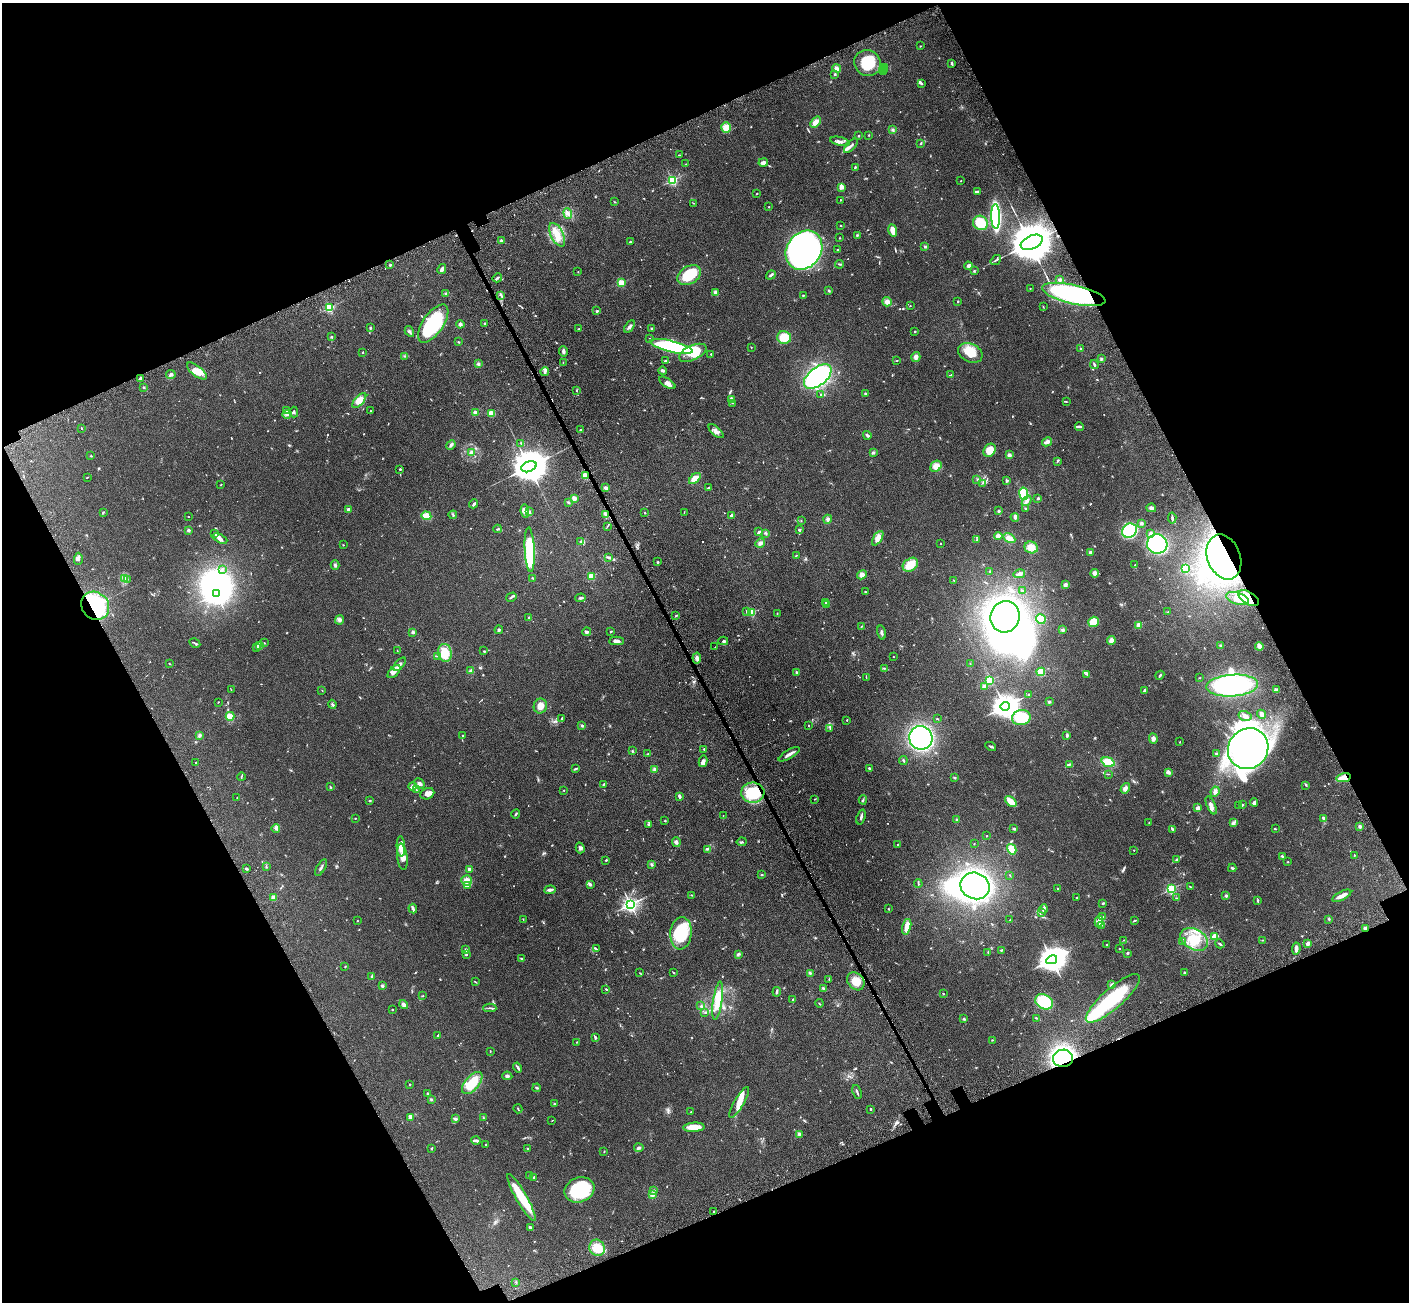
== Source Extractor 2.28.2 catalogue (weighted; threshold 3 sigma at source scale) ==
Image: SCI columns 157-5784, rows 475-5673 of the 5945 x 5933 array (HDU 1 of 3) = the unmasked area's bounding box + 8 px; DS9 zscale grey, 4 x 4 block average (1 PNG px = mean of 4 x 4 image px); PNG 1411 x 1304 px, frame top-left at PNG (2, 3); each listed source drawn as its Kron ellipse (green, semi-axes under 4 px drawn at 4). Shown black and unused: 44% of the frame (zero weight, under 3 of 5 exposures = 10% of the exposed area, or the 3 px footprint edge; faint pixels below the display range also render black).
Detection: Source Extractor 2.28.2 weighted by HDU 2 'WHT'. Background 0.246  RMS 0.0083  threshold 0.0373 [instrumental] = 3 sigma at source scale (4.5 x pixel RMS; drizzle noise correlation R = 1.50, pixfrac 1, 0.05/0.05 arcsec/px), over >= 5 px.
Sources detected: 810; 5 too faint to see at this stretch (4 x 4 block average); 23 inside a brighter object's white glare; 6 cosmic-ray / hot-pixel residue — neither listed nor drawn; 18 coinciding with a brighter row at this scale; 39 inside a brighter listed object's ellipse — not listed separately; of the other 719, all 500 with FLUX_AUTO >= 2.08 (the completeness limit of this list) listed and drawn (219 fainter detections not listed), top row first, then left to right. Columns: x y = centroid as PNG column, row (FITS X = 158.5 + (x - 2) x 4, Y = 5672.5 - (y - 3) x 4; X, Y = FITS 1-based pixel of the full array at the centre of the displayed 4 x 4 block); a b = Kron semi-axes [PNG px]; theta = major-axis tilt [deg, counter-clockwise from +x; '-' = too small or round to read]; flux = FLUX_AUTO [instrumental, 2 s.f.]
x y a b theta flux
920 46 2 2 - 2.4
867 63 13 12 - 160
952 64 4 2 - 5.7
885 67 3 2 - 5.9
837 68 4 3 - 16
885 69 2 2 - 3.8
884 71 3 2 - 3.8
835 74 3 2 - 4.1
921 84 2 2 - 2.3
815 122 6 3 48 32
726 128 5 5 - 39
893 130 3 2 - 5.6
869 135 2 2 - 2.5
859 136 2 2 - 3.5
840 141 10 2 -13 15
921 144 2 2 - 2.7
851 146 9 2 47 13
679 155 3 2 - 2.3
763 163 5 3 - 23
686 164 2 2 - 2.3
855 167 3 2 - 5.3
673 180 2 2 - 590
961 181 2 2 - 5.2
841 187 2 2 - 95
977 192 4 3 - 6
757 194 3 2 - 2.6
841 200 2 2 - 2.3
615 202 2 2 - 2.3
693 203 3 2 - 2.4
769 207 2 2 - 2.7
568 214 5 3 - 13
996 216 12 4 -89 640
980 223 8 7 - 100
841 226 2 2 - 8.4
893 230 6 4 -72 40
557 235 13 6 -63 57
857 235 3 2 - 4.7
839 238 2 2 - 2.3
501 241 4 3 - 11
630 242 2 2 - 4.6
1032 242 11 6 24 24000
925 246 3 2 - 4.1
804 250 21 17 54 2700
838 250 2 2 - 4.5
996 260 6 2 38 6.9
840 264 4 2 - 4.5
390 265 2 2 - 6.5
968 266 4 3 - 14
442 269 5 3 - 16
974 271 2 2 - 3.7
578 272 2 2 - 2.1
689 275 13 8 32 150
771 275 5 2 - 12
497 278 5 2 - 6
1060 280 3 3 - 8.3
621 283 2 2 - 240
1030 288 2 2 - 2.5
829 291 3 2 - 3.3
716 293 4 3 - 21
446 294 3 2 - 4.3
1074 294 32 9 -12 940
501 295 3 2 - 6.7
803 295 3 2 - 3.1
887 302 5 4 - 22
958 302 2 2 - 3.5
910 306 2 2 - 2.3
1043 307 2 2 - 2.7
329 308 2 2 - 460
597 311 3 2 - 5.3
485 323 2 2 - 16
433 324 22 10 55 430
460 324 4 3 - 9.9
370 327 2 2 - 4.2
629 327 7 3 57 12
579 329 2 2 - 4.2
652 329 2 2 - 31
409 331 6 3 -59 9.4
915 331 2 2 - 3.7
332 337 3 2 - 4.6
784 337 7 6 - 82
649 338 2 2 - 2.2
459 342 3 2 - 4.6
671 346 21 5 -14 520
751 347 2 2 - 2.7
1080 348 2 2 - 3.3
563 351 5 3 - 11
362 352 3 2 - 2.7
693 353 15 7 25 130
970 353 13 9 -24 87
711 354 2 2 - 10
404 356 3 2 - 4.6
916 357 5 4 - 17
1101 359 3 2 - 5
666 361 3 2 - 8.5
897 361 3 2 - 2.6
563 362 3 2 - 2.4
478 364 3 3 - 7
1094 364 4 2 - 6.9
197 371 12 5 -38 45
663 371 4 3 - 11
545 372 4 2 - 7.6
171 375 5 3 - 13
951 375 4 2 - 4.4
818 377 16 9 39 660
140 378 3 2 - 9.6
667 383 9 4 -33 23
143 387 3 2 - 4.8
577 390 3 2 - 3.8
820 394 2 2 - 2.5
865 394 3 2 - 4.4
731 399 3 3 - 18
359 400 9 4 48 55
1066 402 3 2 - 2.7
733 403 2 2 - 3.2
286 411 2 2 - 3.9
371 411 2 2 - 2.1
294 412 5 3 - 7.4
475 412 2 2 - 50
491 413 4 4 - 27
287 414 4 3 - 11
1079 426 4 2 - 11
81 428 2 2 - 3.7
580 430 2 2 - 2.5
716 431 9 4 -41 21
867 435 4 3 - 10
1047 442 5 3 - 18
521 443 2 2 - 2.7
451 445 5 3 - 11
990 450 7 5 54 56
471 452 3 3 - 10
873 453 3 2 - 7.1
1009 455 3 3 - 13
91 456 2 2 - 3.4
1057 461 2 2 - 2.2
936 466 6 5 - 34
529 467 8 5 22 16000
400 469 3 2 - 3.5
586 476 2 2 - 220
87 477 3 2 - 2.7
695 478 7 4 43 44
977 479 3 2 - 3.6
1006 481 4 2 - 5.6
983 483 2 2 - 3.3
221 485 3 2 - 2.9
606 488 3 3 - 11
708 488 3 2 - 5.1
1024 494 6 4 -81 160
574 498 2 2 - 120
1038 499 2 2 - 6.7
1027 501 6 3 53 27
568 502 2 2 - 6.5
474 504 4 2 - 8.7
1025 508 3 2 - 4
1151 508 5 3 - 11
348 510 2 2 - 64
525 511 6 3 -81 21
999 511 2 2 - 7.7
103 512 4 2 - 3.6
530 512 3 2 - 5.9
684 512 3 2 - 2.9
645 513 2 2 - 2.4
606 514 2 2 - 4.2
453 515 4 2 - 5
731 515 4 2 - 8.5
426 516 5 3 - 60
188 517 2 2 - 2.9
1015 517 4 3 - 8.3
1172 518 5 2 - 6.5
828 519 4 3 - 9.7
801 520 2 2 - 2.4
1141 523 2 2 - 47
607 526 2 2 - 2.1
497 529 4 2 - 5.6
188 530 2 2 - 44
799 530 4 2 - 6.4
1129 531 8 6 39 270
758 532 3 2 - 6.3
766 533 3 2 - 3.9
1150 533 3 2 - 5.3
215 534 4 2 - 5.5
998 536 4 4 - 18
878 538 8 4 57 30
1009 538 6 4 -28 34
220 539 8 3 -25 15
977 539 3 2 - 3.6
580 542 3 2 - 5.1
760 543 5 3 - 12
941 544 2 2 - 5.4
1157 544 10 9 - 430
343 545 2 2 - 2.6
1031 547 7 6 - 55
530 550 22 5 -87 350
1090 552 2 2 - 54
796 555 3 2 - 2.3
609 557 4 2 - 7
1224 557 23 16 -69 850
78 559 6 3 87 12
658 562 2 2 - 5.2
335 565 5 3 - 8.6
910 565 8 6 37 86
1135 565 2 2 - 2.7
1185 568 2 2 - 340
222 569 2 2 - 7.3
990 571 2 2 - 3.5
1094 573 4 4 - 13
1019 574 6 3 12 18
862 575 5 4 - 22
591 576 2 2 - 200
533 578 3 2 - 3.1
124 579 2 2 - 4
127 580 2 2 - 2.3
954 581 2 2 - 2.5
1065 585 3 3 - 13
1022 591 3 2 - 4.3
865 592 2 2 - 4.2
216 594 3 2 - 3000
511 597 5 2 - 7.8
580 598 5 2 - 8.6
1248 598 12 6 -33 77
1237 599 12 5 -18 43
825 602 2 2 - 3
827 604 3 2 - 2.4
95 606 15 13 -47 450
746 611 2 2 - 4.3
752 612 2 2 - 280
1168 612 2 2 - 2.1
777 613 2 2 - 2.1
676 615 2 2 - 4
1005 617 16 14 74 1500
528 618 2 2 - 2.8
1041 619 5 4 - 52
340 620 5 4 - 12
1093 622 5 5 - 69
1139 625 2 2 - 160
862 626 2 2 - 2.3
499 630 4 2 - 7.7
1063 630 3 2 - 5.4
611 631 3 2 - 3.5
413 632 2 2 - 54
587 632 4 3 - 8.2
882 633 7 2 -76 10
1111 640 4 3 - 21
616 641 7 3 3 16
723 641 5 3 - 8.3
195 643 6 2 -29 4.7
264 643 3 2 - 3.4
259 645 4 3 - 9.1
1220 646 3 2 - 4.4
1259 646 4 3 - 17
256 647 3 2 - 5.3
715 647 2 2 - 2.1
397 651 2 2 - 2.2
484 651 2 2 - 2.7
445 653 9 7 -80 83
437 656 2 2 - 3.1
893 657 2 2 - 4.9
697 658 5 3 - 14
970 663 3 2 - 2.7
169 664 2 2 - 2.8
400 664 8 3 50 24
884 668 3 2 - 2.9
471 671 4 3 - 7.7
394 672 8 4 47 21
797 672 2 2 - 11
1041 672 4 4 - 62
1087 674 3 2 - 5.3
1160 675 4 2 - 5.1
866 677 3 2 - 3.4
1199 678 3 2 - 2.7
990 680 2 2 - 380
984 686 2 2 - 50
1232 686 26 11 4 650
231 690 2 2 - 2.2
322 690 2 2 - 2.3
1145 690 3 2 - 8.4
1276 690 3 3 - 13
1029 695 2 2 - 3
218 702 2 2 - 2.4
1049 702 3 3 - 5.7
332 704 4 2 - 6.9
540 706 7 6 - 38
1005 706 5 4 - 5400
1262 714 4 2 - 20
230 716 4 3 - 46
1245 716 6 4 -15 19
1021 717 9 7 10 220
562 719 3 3 - 7.2
937 719 2 2 - 4.1
847 720 2 2 - 4
809 725 2 2 - 3.7
582 726 3 2 - 6.2
830 728 3 2 - 3.4
199 735 3 3 - 9.6
462 735 2 2 - 3.9
1067 735 4 2 - 9.1
921 738 12 11 - 660
1153 739 5 4 - 16
1180 742 2 2 - 2.6
991 746 6 2 -29 6.1
704 749 2 2 - 6
1248 749 21 19 50 1100
632 751 3 2 - 3.8
1216 753 2 2 - 2.9
648 754 3 2 - 3.7
789 754 12 2 31 22
903 760 4 2 - 7.3
703 761 6 3 78 20
196 762 2 2 - 2.1
1108 762 7 4 -20 94
1069 764 3 2 - 8.3
869 768 3 2 - 4.8
576 769 4 2 - 7.2
655 769 3 3 - 12
1169 772 4 2 - 15
1108 774 3 2 - 3
241 777 4 2 - 4.1
955 778 2 2 - 6.4
1344 778 7 3 12 87
419 784 6 3 -48 11
604 784 3 2 - 5
1306 785 3 2 - 2.7
413 786 4 3 - 17
330 787 3 2 - 5
1125 788 5 4 - 18
417 790 3 2 - 3.8
564 790 2 2 - 2.5
1215 792 5 4 - 14
753 793 11 10 - 230
427 794 7 5 24 22
679 797 4 2 - 12
237 798 2 2 - 2.1
814 799 2 2 - 2.5
863 800 4 2 - 6.2
370 801 3 2 - 5.4
1011 801 7 3 -41 62
1254 802 4 4 - 10
1211 805 9 3 -66 21
1242 805 3 2 - 5.2
1239 806 2 2 - 2.4
1198 808 2 2 - 30
516 814 4 2 - 5.8
723 815 2 2 - 2.3
861 817 7 2 72 10
355 818 2 2 - 3.2
1323 818 3 2 - 9.7
956 820 2 2 - 2.9
665 821 3 2 - 2.6
1149 823 2 2 - 2.2
1234 823 4 4 - 9.8
648 825 2 2 - 2.6
1360 826 3 3 - 8.7
276 829 4 2 - 8.2
1014 829 3 3 - 6
1173 829 3 2 - 4.2
1275 829 3 2 - 4.4
987 836 2 2 - 2.3
676 842 5 4 - 12
742 842 5 2 - 6.3
974 844 2 2 - 2.2
897 845 2 2 - 2.9
401 846 10 4 -88 57
580 848 5 3 - 11
707 849 3 2 - 5.5
1012 849 5 4 - 62
1134 850 2 2 - 2.4
1354 855 2 2 - 3.2
1282 856 3 2 - 4.3
402 857 13 5 -83 35
606 860 3 2 - 4.3
1177 860 3 2 - 4.7
1288 862 2 2 - 3.8
652 864 3 2 - 5.1
266 866 4 2 - 4.3
246 868 3 3 - 6
321 868 9 2 59 9.9
1232 868 4 2 - 11
469 869 3 2 - 8.9
762 875 2 2 - 2.6
1010 875 2 2 - 2.3
467 880 5 5 - 33
590 884 3 3 - 11
918 884 4 2 - 4.3
468 885 4 2 - 6.7
975 886 15 13 -22 1500
1190 887 4 2 - 4.4
1058 889 2 2 - 4
1171 889 2 2 - 640
550 890 5 2 - 18
691 895 2 2 - 3.1
1226 896 3 2 - 4.9
1342 896 10 3 26 29
1077 897 2 2 - 2.6
274 898 2 2 - 120
1176 898 3 2 - 2.1
1258 900 3 2 - 6.5
1103 903 3 2 - 4.9
630 904 2 2 - 1800
413 909 5 2 - 14
888 909 2 2 - 4.5
1043 909 4 3 - 11
1041 913 4 2 - 6.6
1102 916 2 2 - 2.9
523 919 2 2 - 3.3
1329 919 2 2 - 3
1010 920 2 2 - 3
1135 920 3 2 - 4.1
357 921 2 2 - 3.1
1099 921 6 3 81 16
1101 925 3 3 - 7.8
907 927 8 3 76 47
1365 929 2 2 - 100
681 933 16 10 85 250
1215 936 3 2 - 60
1194 939 15 10 -29 100
1124 940 3 2 - 3.7
1262 940 2 2 - 3.1
1182 941 3 2 - 3.6
1308 943 3 2 - 20
1220 944 5 2 - 6.7
1106 945 2 2 - 3.3
596 949 3 2 - 4.5
1119 949 2 2 - 3.9
1296 949 6 3 84 19
466 950 3 2 - 7
1001 950 2 2 - 8.8
988 952 2 2 - 2.6
1127 953 3 2 - 4.7
466 954 2 2 - 9.2
738 954 4 3 - 9.1
522 959 3 2 - 6.1
1052 960 5 4 - 5900
345 967 2 2 - 3.6
1184 972 2 2 - 4.4
640 973 2 2 - 2.5
674 973 2 2 - 2.8
810 973 3 2 - 5.3
372 977 3 2 - 15
829 979 2 2 - 2.3
856 981 10 7 -50 76
476 982 2 2 - 2.5
1112 984 3 3 - 5.8
382 986 2 2 - 42
606 989 3 2 - 4.3
824 989 4 3 - 9.5
777 992 5 2 - 8.9
943 994 2 2 - 2.9
423 996 3 2 - 3
1113 998 35 10 41 350
793 999 3 2 - 3.1
718 1001 19 4 81 73
1044 1002 9 7 -31 200
819 1003 4 2 - 3.7
404 1004 5 3 - 12
701 1006 3 2 - 5.2
490 1008 6 2 -2 8
392 1010 2 2 - 3
705 1013 2 2 - 2.1
1036 1018 3 2 - 4
964 1019 3 2 - 4.8
438 1035 2 2 - 4.8
595 1037 4 3 - 6
992 1040 2 2 - 2.8
577 1042 2 2 - 2.2
490 1051 2 2 - 2.4
1063 1058 10 8 9 670
518 1067 5 2 - 13
507 1076 5 3 - 9.3
472 1083 13 7 49 160
410 1085 2 2 - 11
537 1088 4 2 - 5.1
857 1092 7 2 -69 8
428 1094 2 2 - 9.8
431 1100 3 2 - 5.8
739 1102 17 5 60 41
554 1104 2 2 - 6
518 1109 4 2 - 4.4
871 1109 2 2 - 4.9
691 1112 2 2 - 2.5
410 1117 2 2 - 91
483 1118 4 2 - 3
455 1119 3 2 - 8.7
552 1121 2 2 - 2.6
694 1127 10 4 3 54
799 1134 3 2 - 7.6
476 1141 4 2 - 21
486 1145 2 2 - 3.1
432 1148 3 2 - 4.6
639 1148 4 3 - 9
527 1149 2 2 - 8.4
604 1152 2 2 - 2.6
529 1175 2 2 - 8.9
534 1177 2 2 - 10
579 1190 15 12 21 300
653 1191 3 2 - 6.5
652 1195 3 3 - 16
521 1197 27 5 -60 140
714 1211 3 2 - 3.7
530 1228 4 2 - 11
597 1248 8 7 - 99
516 1282 2 2 - 3.1
Overlapping masked pixels (flux is a lower limit): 9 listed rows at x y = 1074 294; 586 476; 1224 557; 1248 598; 95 606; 1344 778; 753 793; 1365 929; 1063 1058
Diffuse or blended objects may show on this block-average render without a row.